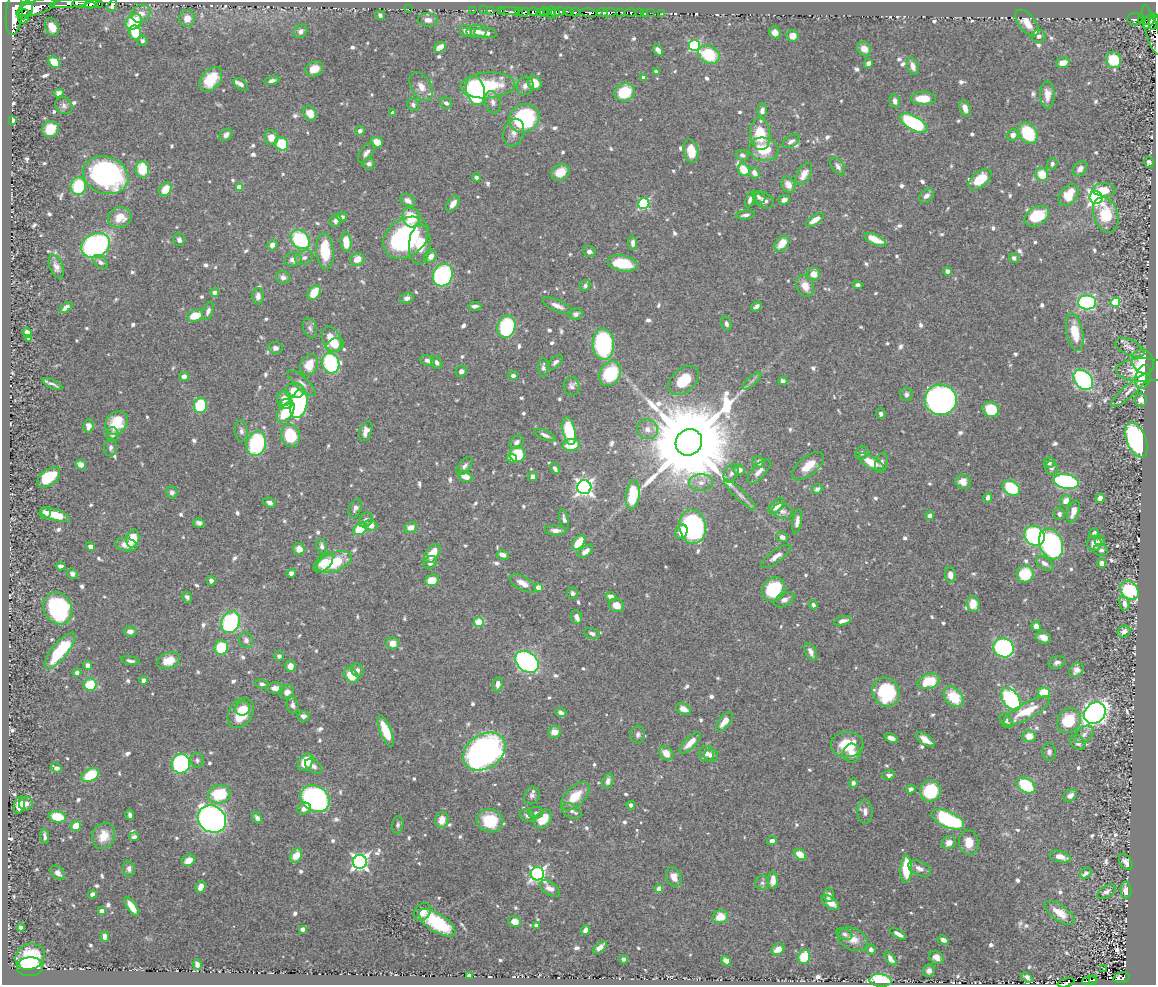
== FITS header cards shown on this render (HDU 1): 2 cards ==
NAXIS1  =                 1154
NAXIS2  =                  983

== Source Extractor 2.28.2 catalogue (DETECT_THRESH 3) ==
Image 1154 x 983 px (HDU 1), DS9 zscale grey, 1 PNG px = 1 image px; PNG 1158 x 987 px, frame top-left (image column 1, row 983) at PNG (2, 2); each listed source drawn as its Kron ellipse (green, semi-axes under 4 px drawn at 4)
Background 0.792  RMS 0.0088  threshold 0.0263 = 3 sigma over >= 5 px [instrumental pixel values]
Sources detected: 851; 2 with non-positive FLUX_AUTO (blend fragments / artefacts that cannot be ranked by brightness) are neither listed nor drawn; of the other 849, the 500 brightest by FLUX_AUTO listed and drawn (349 fainter detections omitted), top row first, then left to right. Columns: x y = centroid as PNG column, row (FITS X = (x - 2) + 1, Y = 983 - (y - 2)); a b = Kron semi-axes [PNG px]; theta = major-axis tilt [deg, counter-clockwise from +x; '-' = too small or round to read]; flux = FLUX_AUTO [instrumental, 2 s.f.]
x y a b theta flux
70 3 21 4 6 1100
84 4 11 4 -6 730
91 4 6 3 15 510
99 4 3 2 - 69
112 6 6 4 62 2.7
36 8 20 7 18 2600
26 9 8 6 56 1800
408 9 2 2 - 13
472 10 3 2 - 13
484 10 2 2 - 9.3
491 10 3 3 - 49
501 11 3 2 - 28
509 11 10 2 0 41
518 11 4 3 - 150
547 11 3 2 - 59
560 11 6 3 11 75
524 12 5 2 - 11
533 12 4 3 - 55
540 12 4 2 - 160
544 12 5 3 - 43
551 12 6 4 87 160
568 12 5 3 - 2.6
575 12 4 2 - 16
602 12 5 3 - 580
621 12 3 3 - 48
14 13 22 8 84 3700
555 13 4 2 - 7.9
589 13 8 4 -7 820
609 13 8 3 13 580
631 13 5 3 - 190
639 13 3 2 - 32
644 13 3 3 - 6.4
650 13 2 2 - 3.3
662 13 3 3 - 9.3
24 14 6 5 - 690
141 14 10 8 31 4.7
380 15 5 4 - 2
187 18 8 8 - 6.4
23 19 5 3 - 270
1135 19 7 6 - 89
1141 19 3 3 - 130
428 20 10 6 -4 5.1
1145 20 3 3 - 79
1149 21 8 3 55 260
134 22 9 7 43 28
1154 22 8 4 77 440
1027 23 15 8 -50 9
52 27 9 6 -62 10
1151 30 26 6 -73 210
301 31 7 6 - 2.9
466 31 7 5 -42 4.1
477 31 10 6 -1 4.3
135 33 7 5 -71 20
486 33 11 5 -5 3.9
775 33 6 5 - 3.8
793 36 6 6 - 6.7
1039 36 7 6 - 1.8
142 41 5 5 - 1.9
694 45 5 5 - 76
440 47 6 4 34 7.8
864 49 7 6 - 5.6
658 50 6 4 -57 3
709 55 11 8 -27 28
1114 60 8 7 - 26
54 62 6 5 - 18
868 63 5 4 - 2.9
1063 63 7 5 16 6.5
913 66 9 5 -74 3.8
314 69 9 7 26 8
656 72 4 4 - 2.2
644 77 4 3 - 3.3
211 79 14 9 51 16
272 81 7 4 13 2.4
535 83 8 6 -55 8
241 84 8 4 -38 2.2
488 85 27 13 4 31
525 86 9 8 - 3.3
421 87 16 10 -59 6.6
476 91 15 9 -78 110
624 92 10 9 - 28
59 93 5 4 - 2.4
1047 95 13 7 -90 6.1
923 98 12 6 0 14
895 101 7 5 -73 3
493 102 11 7 -74 3.1
446 103 6 5 - 2
413 105 6 5 - 1.7
64 106 9 8 - 2.1
965 108 8 5 -71 4.7
762 111 7 5 88 2.7
393 113 4 4 - 3.1
310 114 7 6 - 7.2
524 118 15 14 - 75
13 120 4 3 - 1.8
913 123 15 7 -29 64
50 129 8 7 - 13
360 131 5 4 - 1.9
514 133 14 10 75 4.6
1028 133 11 8 -54 35
760 134 16 10 -84 21
226 135 7 5 44 2.7
1013 135 6 5 - 3.3
271 137 7 7 - 6.8
791 141 9 5 33 2.4
377 142 6 5 - 8.6
282 144 7 6 - 26
764 149 15 11 -10 18
691 151 12 7 -79 11
366 153 11 6 53 2.4
742 155 7 5 -20 1.8
1149 162 5 4 - 1.9
369 164 6 5 - 2.3
1052 164 6 5 - 2.2
838 166 10 5 -56 2.7
1080 169 9 6 48 3.4
142 170 8 6 -84 19
744 170 7 5 -58 12
560 172 10 7 31 8.9
754 173 6 5 - 4
804 174 12 6 62 5.8
1042 174 6 6 - 15
106 175 23 18 -19 140
476 177 4 4 - 1.7
980 179 13 7 40 15
788 185 8 6 -59 5.2
78 186 9 7 77 30
239 187 4 4 - 8.4
165 189 7 5 57 13
1104 190 11 7 -3 11
1068 195 12 8 51 17
926 196 8 6 39 3.2
759 197 7 5 -41 2
1096 197 6 6 - 200
408 200 8 5 -30 2.9
750 200 9 4 70 2.2
764 200 10 7 -31 3.1
784 200 6 4 20 2.9
453 204 9 5 53 4.7
644 204 6 5 - 65
745 215 9 4 9 1.8
1106 215 18 12 -72 21
1037 216 13 9 29 27
120 217 12 10 13 9.5
342 217 5 4 - 1.8
411 217 10 8 -76 17
815 220 10 5 33 5.8
336 221 6 5 - 2.5
406 238 25 18 37 110
179 240 6 5 - 2
300 240 11 8 -45 51
875 240 11 5 -24 12
346 242 10 5 -87 13
633 243 7 4 -87 2.7
782 244 9 6 51 10
96 245 15 11 27 130
272 245 6 5 - 3.8
420 245 20 11 86 13
325 251 18 8 -85 26
589 252 6 5 - 2.9
431 256 7 6 - 4.8
304 257 9 7 22 2.5
1014 258 5 5 - 2.4
293 259 8 7 - 4
357 259 7 6 - 6.4
100 262 9 5 -35 2.2
623 263 15 8 -10 24
56 267 12 6 -69 3.9
947 271 4 4 - 2.9
814 274 6 6 - 6.9
443 275 11 9 64 120
283 277 7 6 - 3.1
858 285 4 4 - 1.8
585 286 6 5 - 1.8
805 286 11 8 -64 5.9
215 292 4 4 - 3.8
314 293 8 5 55 13
258 296 8 5 86 3.5
407 298 7 5 15 2.6
1115 302 5 4 - 37
1087 303 9 7 -2 120
474 306 7 4 2 2.2
557 306 15 5 -23 4.4
756 306 6 4 36 2.2
66 308 7 4 37 3
208 311 9 5 68 2.2
576 314 7 5 15 2.6
195 316 8 5 19 13
726 324 7 5 -75 1.9
506 327 11 9 77 65
310 328 10 6 -70 2
1075 332 19 8 -78 17
27 333 5 4 - 5.7
29 339 4 4 - 2.5
332 339 13 9 -67 13
603 344 16 10 -87 83
335 345 9 6 24 6
1130 347 16 7 -24 3.7
275 348 7 6 - 2.3
427 360 7 5 -19 2.1
437 362 7 5 -62 2.3
555 362 9 5 40 2.1
1143 362 13 10 -59 17
331 363 10 8 -72 66
309 365 11 8 64 12
543 367 9 5 -90 2.1
1143 370 26 11 0 17
461 371 6 5 - 2.6
610 374 13 10 62 39
513 375 5 4 - 1.8
184 376 5 4 - 3.7
1143 377 12 7 73 15
683 380 17 11 42 19
1083 380 11 8 -48 110
752 381 12 4 41 2.2
783 381 4 4 - 2.1
302 383 18 6 -41 3.5
52 384 11 2 -25 2
572 386 9 7 -77 2.4
295 391 10 7 0 11
1129 391 23 6 42 5.4
906 394 6 6 - 1.8
284 399 7 7 - 6.1
941 400 16 15 - 280
1141 400 6 6 - 3.3
286 404 7 5 7 4.4
299 404 14 8 76 91
200 406 7 6 - 41
991 409 8 7 - 23
286 412 12 6 52 24
881 414 5 4 - 1.7
116 423 13 10 47 18
89 426 7 5 82 3.4
647 429 10 10 - 4.4
241 431 11 6 -85 2.6
366 431 10 6 71 3.9
569 431 14 6 -78 33
112 434 7 6 - 2.3
545 435 11 4 -23 2.5
290 436 11 9 -71 28
1136 440 18 9 -69 160
517 442 8 6 38 2.7
689 442 14 12 42 16000
256 444 12 9 75 61
571 445 8 6 9 16
111 447 9 6 88 2
862 453 7 6 - 2.1
518 454 8 7 - 25
512 458 5 4 - 3.7
758 462 6 5 - 2.5
871 462 14 6 -29 11
882 463 10 6 76 2.1
1049 463 5 5 - 2.4
81 464 5 5 - 4.3
464 466 10 6 53 2.4
808 466 19 9 39 11
555 468 6 3 -60 2
1051 468 7 6 - 2
739 470 6 5 - 4
759 471 16 6 47 4.4
731 473 10 6 59 2.4
465 476 7 5 -19 6.6
49 477 13 7 37 25
533 477 5 4 - 3.2
1066 481 13 7 -10 95
963 482 8 7 - 5.3
701 483 12 8 1 4.6
584 487 7 7 - 230
1011 488 9 6 -36 38
817 489 5 5 - 2.3
172 492 6 5 - 1.8
633 495 15 6 83 35
740 495 21 5 -44 3.7
988 498 5 4 - 3.6
1100 498 5 4 - 3.8
1066 501 6 5 - 5.3
270 503 6 4 -21 1.9
776 506 10 5 45 6.2
355 508 10 6 67 2.2
782 511 10 7 -17 2.8
1073 511 11 5 72 6.4
45 513 6 5 - 3.8
1059 514 6 5 - 1.8
55 515 15 5 -18 12
930 516 4 4 - 2.4
564 519 10 4 -77 2.2
366 520 8 6 52 2.3
797 522 12 4 81 3.6
199 523 6 4 -11 2.2
371 525 6 5 - 4.2
411 527 7 5 15 5.5
693 527 17 13 -81 140
360 529 7 5 36 20
555 530 11 5 -2 3.6
681 532 7 5 59 6.6
1094 533 5 4 - 1.9
1034 536 11 9 -43 100
782 537 5 5 - 2.8
133 538 9 6 76 14
1100 541 5 5 - 2.3
579 543 8 5 51 18
1094 543 8 7 - 6.2
1051 544 16 11 -68 130
126 545 11 6 -11 6.3
322 546 7 5 -79 2
90 547 4 4 - 2.7
299 549 6 5 - 6.7
1101 550 7 6 - 1.9
586 551 8 5 39 4.1
432 554 11 6 52 13
503 555 6 4 -13 3.3
776 556 18 6 36 4.5
334 562 18 9 20 27
323 563 12 7 43 7.2
430 563 7 5 47 2.9
1045 563 10 6 -34 3.2
1102 563 4 4 - 11
61 566 5 4 - 2.3
291 573 5 4 - 2.2
72 574 5 5 - 1.9
1025 574 8 8 - 24
950 575 8 5 -83 4.3
432 580 7 5 19 11
211 581 4 4 - 3.3
523 583 14 6 -30 6.3
539 588 4 4 - 10
773 589 13 11 54 30
1129 590 10 8 -51 45
572 593 6 5 - 1.9
187 597 6 5 - 1.8
611 597 5 4 - 4.6
784 600 11 6 28 3.6
1124 603 7 5 -82 3.5
973 604 8 6 -86 8.8
616 605 8 6 -24 6.2
813 605 4 4 - 1.9
58 608 16 14 -64 80
577 617 6 5 - 2.3
843 621 9 4 15 3.5
230 622 11 9 67 63
479 622 5 4 - 19
1036 626 5 4 - 5.2
130 631 6 5 - 3.1
1124 632 7 5 35 3.4
592 633 8 5 -17 2
1043 637 7 5 -21 4.6
246 640 8 7 - 3
393 643 6 6 - 5.9
221 648 7 7 - 25
1004 648 10 9 - 120
60 651 22 8 51 39
811 652 9 5 -63 3.8
279 656 5 5 - 2
130 661 9 4 -10 1.9
168 661 12 8 17 11
527 662 13 9 -38 130
1057 662 8 6 16 2.1
88 665 4 4 - 2.7
290 666 6 5 - 4.5
357 670 7 6 - 2.2
1076 670 8 6 43 3.7
77 672 4 4 - 2
351 675 9 6 -50 11
144 680 4 4 - 2.4
929 681 11 7 19 22
262 684 7 5 -10 1.9
498 684 7 5 81 3.3
90 685 6 6 - 27
275 688 9 5 -2 4.5
287 692 7 7 - 4.2
886 692 15 13 -69 43
1044 692 6 5 - 15
954 697 11 8 -47 20
1011 699 13 8 -56 77
293 705 9 6 -80 2.5
242 709 7 7 - 5.2
683 709 8 5 -29 5.3
1027 711 25 8 29 19
561 712 6 4 -22 2.2
241 713 16 12 59 20
1095 713 12 9 42 410
303 716 6 5 - 2.1
1006 720 8 5 -56 2.8
1069 721 13 11 54 24
724 722 12 5 51 6.5
386 731 17 5 -68 17
554 732 6 6 - 7.8
1084 734 11 7 41 2.9
638 735 9 7 85 2.2
1029 736 6 6 - 6.8
891 738 7 4 -21 3.9
925 740 11 5 -35 6.1
690 743 14 5 45 8.4
1078 743 8 6 -37 2.6
847 744 16 12 1 18
484 752 23 17 33 240
1049 752 9 6 -87 2.5
666 753 8 6 -45 7.5
852 753 9 8 - 5.1
706 754 8 7 - 2.8
711 755 7 6 - 2.8
197 760 8 6 -66 1.8
305 762 9 6 53 19
181 764 10 9 - 97
313 766 9 6 -35 2.3
56 768 6 4 -24 2.3
90 775 9 6 30 22
889 775 6 5 - 2.1
608 781 7 5 73 2.7
853 783 4 4 - 2.1
1026 785 10 7 -34 34
911 789 4 4 - 2.3
930 791 11 10 - 32
219 794 11 9 13 31
532 795 9 7 65 2.1
1070 795 7 5 36 2.9
575 796 18 9 44 14
315 798 15 12 -34 220
26 804 7 6 - 2.9
19 805 9 5 74 8
631 805 4 4 - 2.4
304 809 7 5 24 3.9
572 811 10 7 -30 2.5
865 812 12 7 -87 3.5
536 813 7 6 - 1.7
130 815 5 4 - 2.1
527 816 8 6 -27 1.8
57 817 9 5 -10 18
257 818 6 4 -55 1.9
212 819 15 13 -39 280
543 819 11 7 48 14
442 820 8 6 78 6.2
948 820 17 8 -24 70
490 821 13 11 -10 23
398 825 9 5 83 1.8
76 826 5 5 - 11
45 836 7 3 -83 1.9
104 836 13 11 66 9.1
134 837 5 4 - 2.2
772 841 5 4 - 3
969 842 12 9 -85 9.6
949 843 7 6 - 5
800 855 6 4 -33 13
296 856 7 5 56 12
1060 857 11 5 -15 6.6
189 860 7 5 29 7
360 862 7 6 - 240
1126 862 9 5 -57 3.1
920 868 12 7 -25 3.8
129 869 8 5 -84 2.1
906 869 13 6 88 25
58 873 8 6 -44 2.7
1086 873 6 5 - 2.3
537 874 7 6 - 180
674 877 10 7 -66 6
773 880 8 5 88 4.3
762 883 7 6 - 1.8
201 887 6 4 64 5.2
550 888 11 6 -34 3.8
659 889 4 4 - 4
1126 890 8 5 -89 5.8
1106 892 10 5 31 2.7
92 894 5 4 - 2.1
829 895 7 5 -83 3
830 903 10 5 -38 6.3
132 907 11 4 -56 7.8
102 911 4 4 - 4.5
422 912 10 7 51 5.4
1060 913 17 7 -35 10
720 917 7 6 - 10
514 921 6 5 - 4.5
437 923 21 9 -32 36
536 925 4 3 - 2.3
21 927 4 4 - 2.1
302 929 4 4 - 2.6
585 930 5 4 - 2.4
844 934 8 5 -21 1.7
898 934 9 3 -32 3.3
105 937 5 4 - 3
853 939 15 10 -25 7.2
943 940 6 4 -25 2.4
600 947 8 4 43 3.1
778 949 7 5 28 4.7
871 950 5 4 - 2.2
30 957 15 12 25 25
804 957 7 6 - 21
936 957 7 6 - 5.2
623 959 4 4 - 1.8
891 959 8 4 -53 2.5
726 961 5 4 - 6.3
197 965 5 4 - 4
30 967 13 9 3 48
1104 969 3 2 - 2.1
929 971 6 5 - 3.3
469 976 4 3 - 7.2
1027 977 6 4 -41 2.1
1121 978 8 5 11 140
880 980 11 6 -6 52
1093 980 4 3 - 61
1089 981 7 3 6 92
1066 983 9 3 13 140
At the frame edge (FLAGS 8, measured only in part): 6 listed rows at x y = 70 3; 99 4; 112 6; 1154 22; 1151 30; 1066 983
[349 fainter detections neither listed nor drawn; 2 non-positive-flux detections neither listed nor drawn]